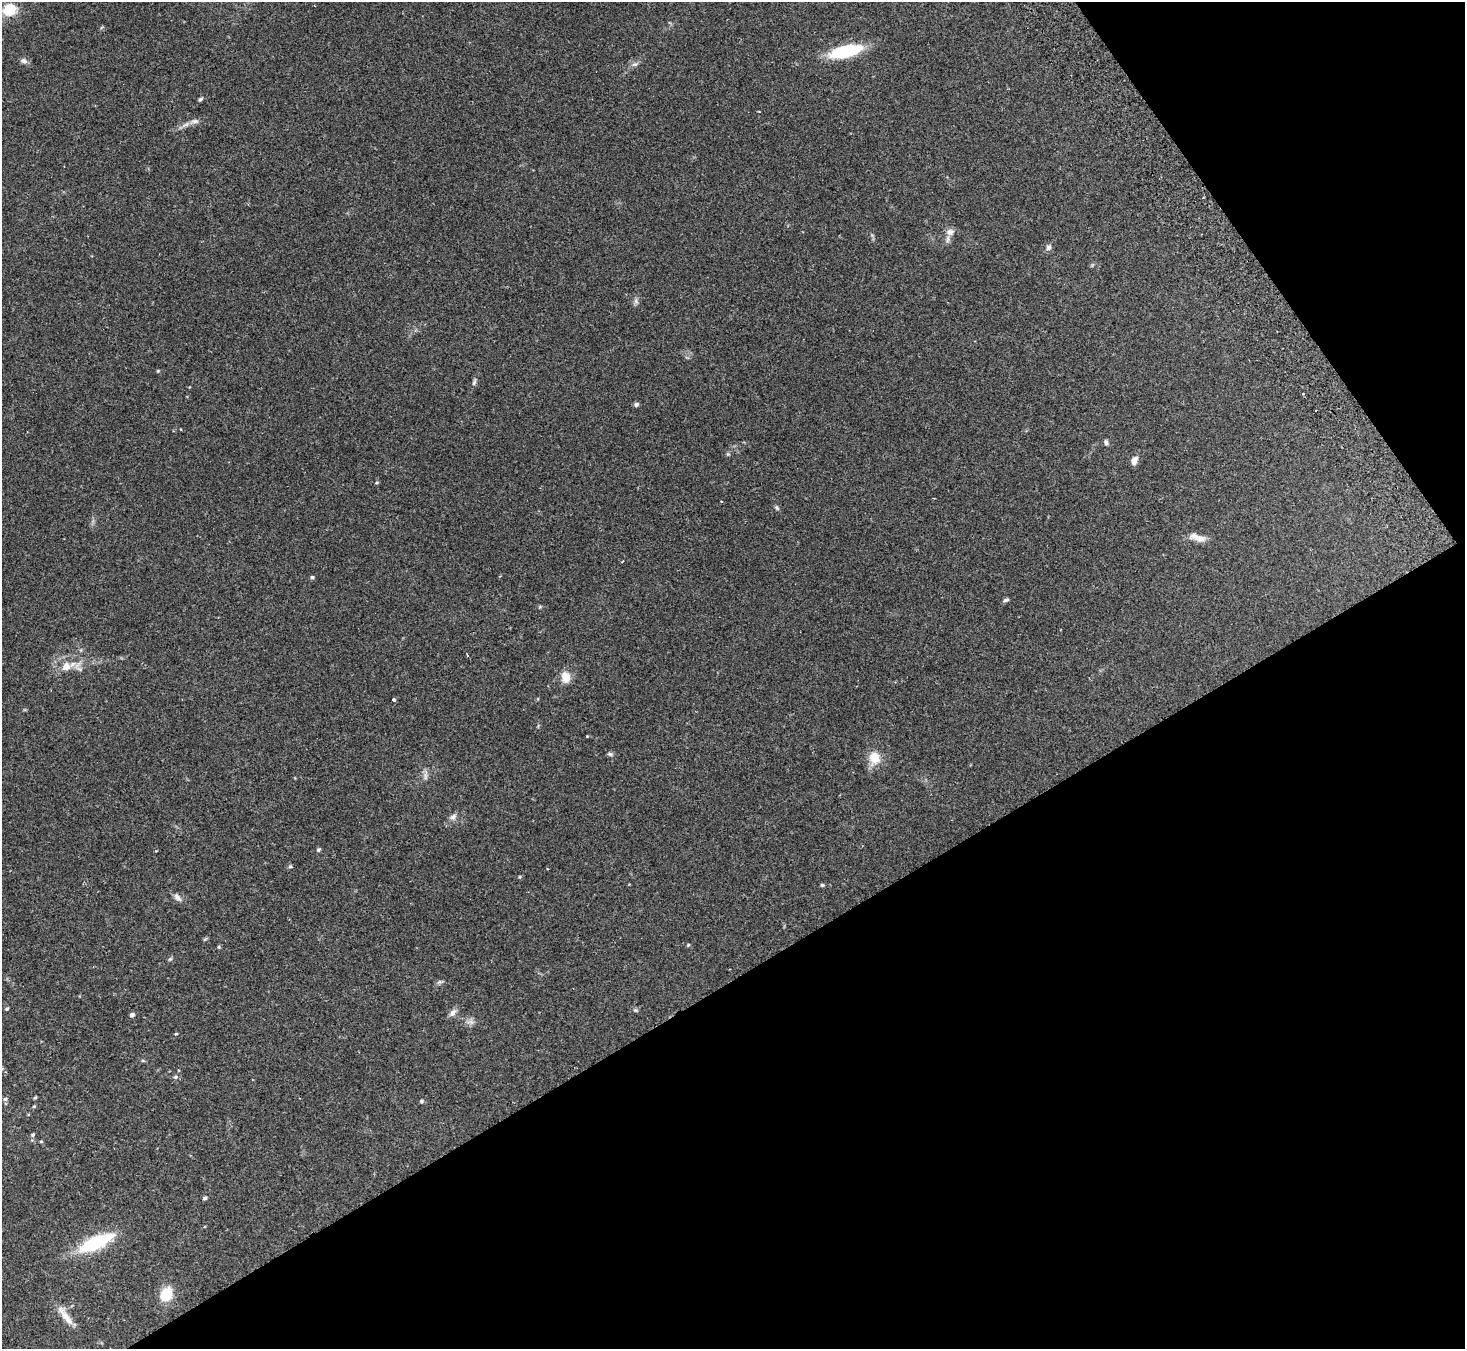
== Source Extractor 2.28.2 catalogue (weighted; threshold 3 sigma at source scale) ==
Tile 12 of 4 x 4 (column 4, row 3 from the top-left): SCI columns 4442-5904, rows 1545-2891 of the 5957 x 5919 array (HDU 1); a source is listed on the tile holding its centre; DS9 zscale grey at full resolution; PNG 1467 x 1351 px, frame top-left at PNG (2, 2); no overlay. Shown black and unused: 33% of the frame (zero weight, under 2 of 3 exposures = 3% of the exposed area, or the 3 px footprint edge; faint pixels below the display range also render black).
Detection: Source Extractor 2.28.2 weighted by HDU 2 'WHT'; one run over the whole footprint, this tile lists its part. Background 0.303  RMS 0.0093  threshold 0.0418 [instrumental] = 3 sigma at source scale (4.5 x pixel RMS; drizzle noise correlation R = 1.50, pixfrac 1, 0.05/0.05 arcsec/px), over >= 5 px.
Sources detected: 55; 2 cosmic-ray / hot-pixel residue — not listed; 1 inside a brighter listed object's ellipse — not listed separately; the other 52 listed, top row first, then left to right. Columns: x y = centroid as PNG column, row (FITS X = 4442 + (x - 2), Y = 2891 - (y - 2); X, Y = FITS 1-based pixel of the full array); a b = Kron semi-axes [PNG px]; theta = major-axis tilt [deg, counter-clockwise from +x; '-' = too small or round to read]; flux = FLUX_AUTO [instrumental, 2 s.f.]
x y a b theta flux
9 10 16 14 36 18
846 51 30 10 14 55
23 61 10 6 -17 2.8
634 64 9 4 9 2
200 99 6 4 32 1.4
195 121 11 6 0 3.3
950 232 11 9 25 5
1049 248 7 7 - 2.5
636 301 8 5 -61 2.1
158 371 4 4 - 0.81
474 382 11 4 72 2.1
636 404 6 5 - 2.2
1106 442 7 4 -83 1.8
1134 461 10 7 67 5.6
376 483 5 3 - 0.87
721 502 3 2 - 0.95
777 508 7 4 -49 1.4
1200 538 17 8 -6 6.5
623 561 3 2 - 0.91
312 577 5 4 - 1.4
1006 600 9 4 18 1.6
467 655 4 3 - 1
66 667 15 12 36 9.8
566 677 12 9 -78 11
394 699 3 3 - 9
610 754 7 4 -44 1.4
875 758 15 13 -62 14
425 776 12 4 -85 2.8
453 817 10 6 38 3.1
318 850 6 4 33 1.3
290 866 5 4 - 1.2
822 885 5 4 - 1.2
177 897 13 6 -47 3.6
688 945 5 3 - 0.87
219 947 5 4 - 1
170 959 6 4 44 1.2
439 982 8 5 24 1.8
7 1009 5 4 - 1.2
453 1013 12 7 53 4
132 1015 5 4 - 2.6
176 1034 5 4 - 0.82
175 1077 6 5 - 1.5
35 1097 5 4 - 1
5 1099 6 5 - 1.6
421 1101 5 4 - 1.1
34 1106 5 4 - 0.96
33 1135 5 4 - 1.4
41 1141 5 3 - 0.8
205 1198 5 4 - 1.6
96 1243 44 15 24 46
166 1294 14 11 58 22
66 1318 25 8 -55 10